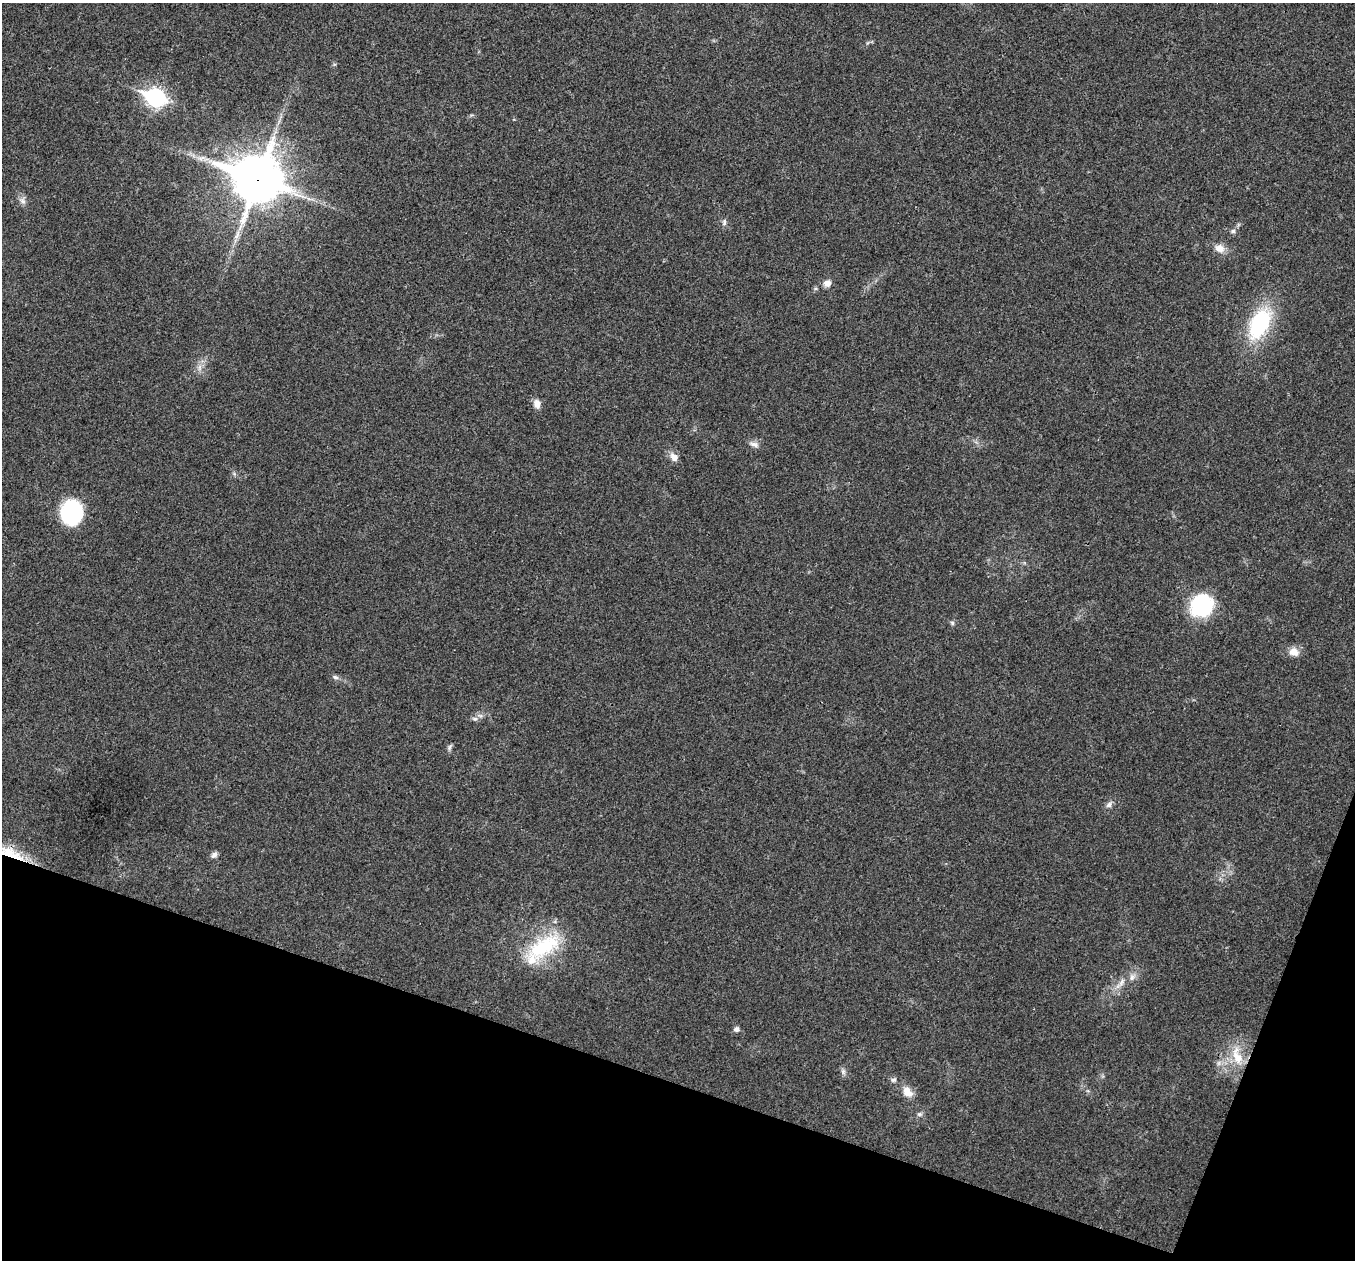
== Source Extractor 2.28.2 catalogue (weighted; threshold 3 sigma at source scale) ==
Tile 15 of 4 x 4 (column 3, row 4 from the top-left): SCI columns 2707-4059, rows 136-1393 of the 5417 x 5431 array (HDU 1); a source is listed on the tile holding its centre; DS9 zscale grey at full resolution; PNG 1357 x 1262 px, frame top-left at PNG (2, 3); no overlay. Shown black and unused: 17% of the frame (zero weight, under 3 of 4 exposures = <1% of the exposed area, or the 3 px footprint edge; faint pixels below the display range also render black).
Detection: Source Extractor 2.28.2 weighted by HDU 2 'WHT'; one run over the whole footprint, this tile lists its part. Background 0.0212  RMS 0.0041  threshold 0.0183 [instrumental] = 3 sigma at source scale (4.5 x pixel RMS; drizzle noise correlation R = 1.50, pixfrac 1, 0.05/0.05 arcsec/px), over >= 5 px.
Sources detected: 32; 1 long thin detection or spike segment (spike, bleed or trail) — not listed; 1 inside a brighter listed object's ellipse — not listed separately; the other 30 listed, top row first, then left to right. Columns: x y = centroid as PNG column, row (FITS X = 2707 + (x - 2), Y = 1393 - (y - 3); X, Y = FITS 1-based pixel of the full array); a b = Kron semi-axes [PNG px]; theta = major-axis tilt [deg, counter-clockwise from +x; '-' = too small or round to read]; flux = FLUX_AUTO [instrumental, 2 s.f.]
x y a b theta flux
156 98 9 7 -23 140
257 179 18 16 -18 1500
22 201 9 6 -42 1.6
724 222 9 5 83 1
1233 231 7 5 16 0.96
1219 248 14 10 -24 3.3
827 283 9 7 5 2.4
1259 324 39 22 64 32
537 404 10 7 -74 2.7
754 444 13 6 -18 1.9
674 457 11 9 -48 2.8
72 513 24 21 81 31
1201 605 18 17 - 44
952 623 6 5 - 0.7
1294 652 12 10 -21 3.6
335 677 8 5 -16 1
475 719 8 6 0 1.1
449 747 9 4 81 0.85
1109 805 9 6 45 1.4
8 852 50 11 -19 14
214 855 9 6 40 1.5
544 946 51 23 31 27
1132 977 9 6 74 1.6
1122 982 13 5 59 2.1
736 1029 5 5 - 1.6
1237 1056 28 12 -71 8.7
843 1071 8 5 -79 1.1
893 1080 8 5 15 0.97
907 1092 16 11 -53 4.3
919 1114 7 5 20 0.93
Overlapping masked pixels (flux is a lower limit): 2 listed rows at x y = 257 179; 8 852
Isophote crosses this tile's border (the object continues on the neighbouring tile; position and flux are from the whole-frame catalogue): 1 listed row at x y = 8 852